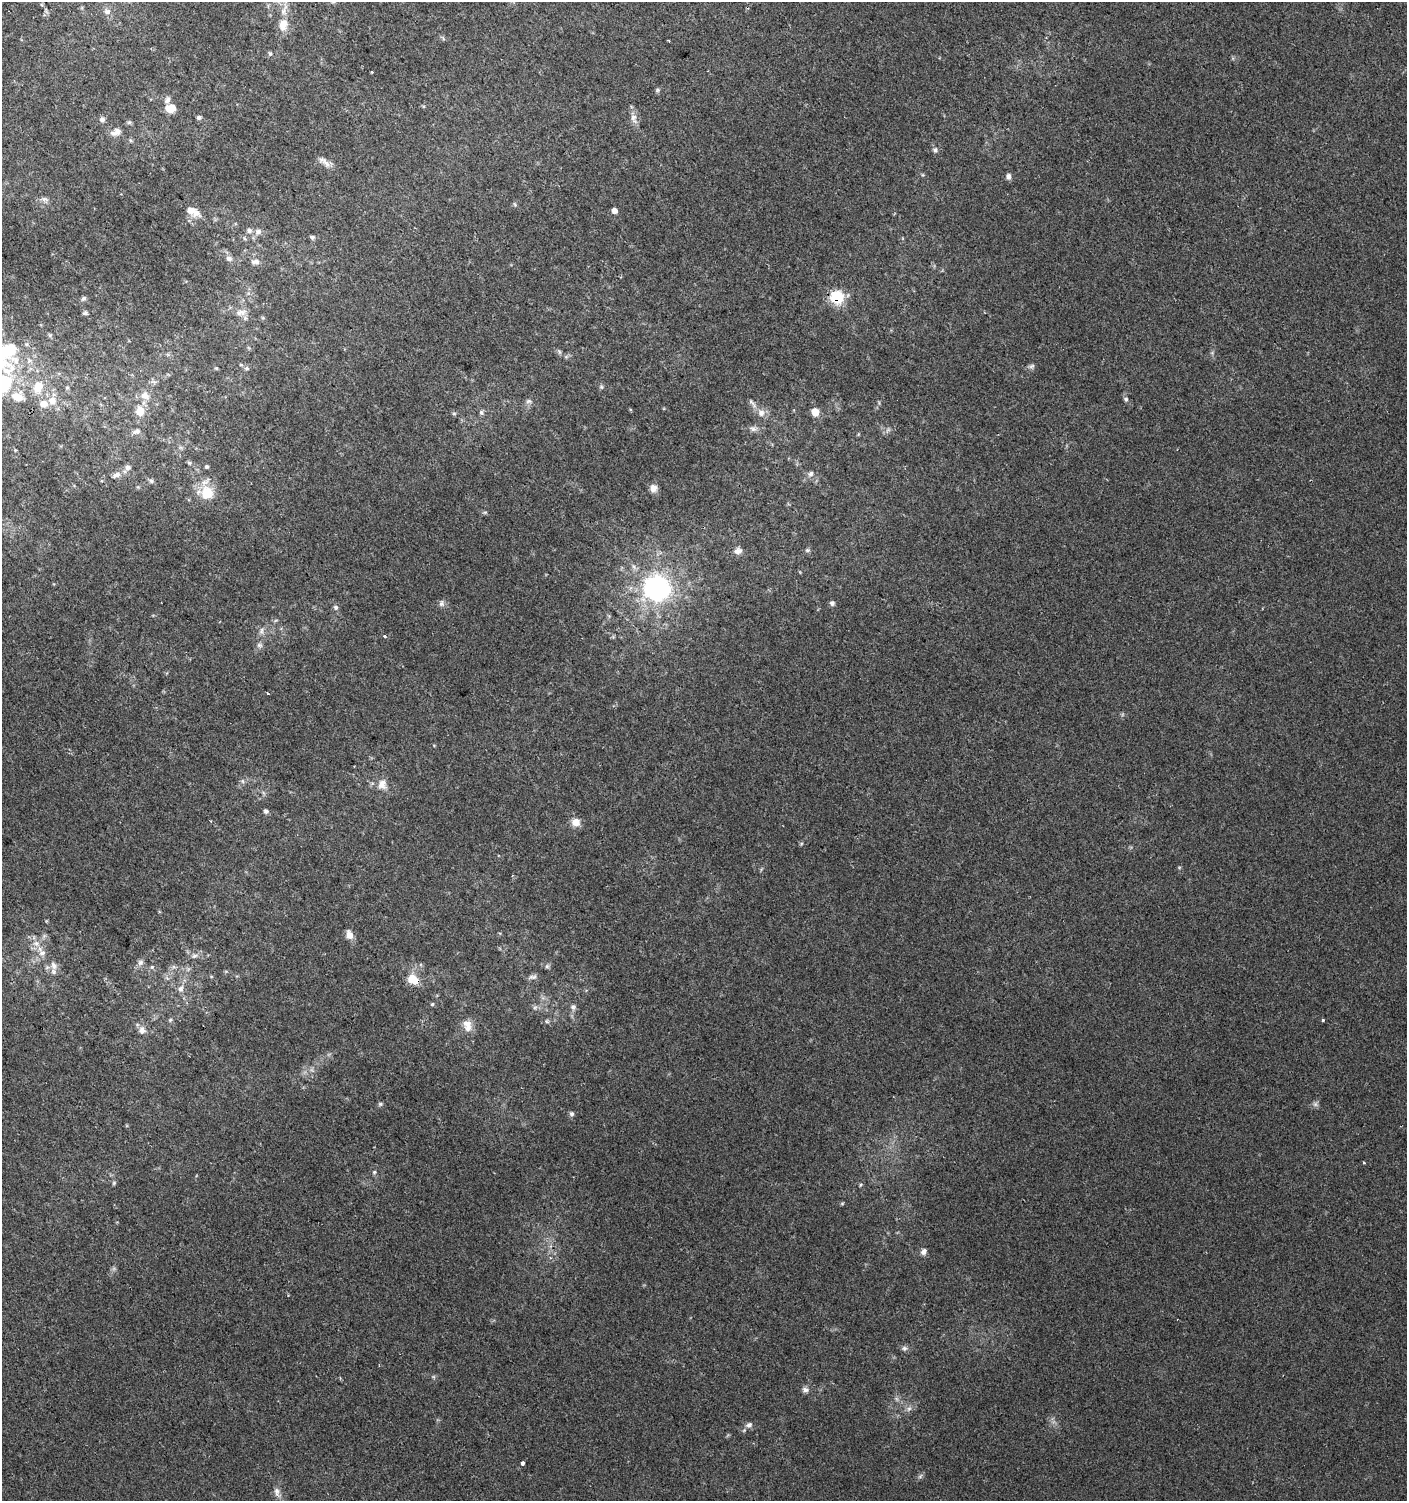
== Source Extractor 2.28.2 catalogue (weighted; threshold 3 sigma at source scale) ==
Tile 11 of 4 x 4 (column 3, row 3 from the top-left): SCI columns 3050-4454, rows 1506-3004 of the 6028 x 6010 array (HDU 1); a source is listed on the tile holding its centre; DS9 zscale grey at full resolution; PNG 1409 x 1503 px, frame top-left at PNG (2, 2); no overlay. Shown black and unused: <1% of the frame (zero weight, under 2 of 3 exposures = <1% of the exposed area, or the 3 px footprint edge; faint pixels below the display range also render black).
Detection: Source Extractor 2.28.2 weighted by HDU 2 'WHT'; one run over the whole footprint, this tile lists its part. Background 0.0255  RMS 0.0047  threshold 0.0212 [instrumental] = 3 sigma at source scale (4.5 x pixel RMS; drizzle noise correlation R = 1.50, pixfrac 1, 0.0396/0.0396 arcsec/px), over >= 5 px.
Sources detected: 111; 1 too faint to see at this stretch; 1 cosmic-ray / hot-pixel residue — not listed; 6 inside a brighter listed object's ellipse — not listed separately; the other 103 listed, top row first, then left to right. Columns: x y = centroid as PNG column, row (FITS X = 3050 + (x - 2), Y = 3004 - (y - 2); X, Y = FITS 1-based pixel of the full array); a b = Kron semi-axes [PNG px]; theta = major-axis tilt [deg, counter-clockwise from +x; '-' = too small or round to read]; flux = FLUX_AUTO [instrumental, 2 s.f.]
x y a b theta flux
107 12 9 7 0 2.1
283 25 19 12 79 6.1
668 40 4 2 - 0.36
270 54 7 4 -53 0.8
657 90 6 5 - 0.75
167 100 9 7 68 1.9
171 108 11 9 20 5.6
199 117 6 5 - 1
633 118 16 8 -80 3.1
102 119 7 6 - 1.5
116 132 15 8 23 3.3
130 140 6 4 -71 0.61
935 150 6 6 - 1.1
323 160 15 9 -35 3
1008 176 7 6 - 1.6
45 200 11 6 -32 1.8
514 204 6 3 -69 0.59
190 210 15 10 -41 4.7
614 211 5 5 - 2.4
258 231 10 8 23 2.3
312 237 6 6 - 1
245 239 6 4 -20 0.66
229 258 8 7 - 1.9
255 262 12 7 9 2.1
837 297 7 6 - 42
83 299 7 6 - 1.1
240 312 15 7 7 3.2
85 313 7 5 14 0.89
8 350 61 25 86 42
559 352 7 5 -60 0.87
1032 366 9 5 27 1.2
216 368 5 4 - 0.52
247 368 7 5 -1 1
38 387 18 12 68 8.3
601 387 6 5 - 0.8
145 396 14 11 -32 4.1
1126 399 7 6 - 0.98
52 401 11 10 - 4.5
529 401 8 6 1 1.3
752 402 16 4 -52 1.6
44 404 9 8 - 4.7
140 411 10 9 - 6.6
481 412 7 6 - 1.1
815 412 9 8 - 4.6
761 413 10 10 - 3
454 414 6 4 0 0.64
753 429 9 6 -15 1.6
137 431 11 6 11 1.8
189 463 6 5 - 0.84
128 467 9 7 -4 1.5
207 467 5 5 - 0.76
811 474 8 6 60 1.6
116 475 13 7 25 2.4
151 481 8 5 -22 1
653 488 9 8 - 3
207 493 16 15 - 11
485 512 6 4 18 0.59
807 550 7 5 1 0.93
738 551 10 8 9 2.5
657 588 10 9 - 270
441 603 9 7 70 1.5
832 603 6 6 - 1.2
336 607 6 6 - 1.1
261 631 10 6 85 1.7
384 636 3 3 - 2.2
259 645 8 6 -15 1.3
268 693 3 3 - 1.5
242 781 6 5 - 1
382 784 14 11 85 4.3
266 811 6 5 - 1.2
576 822 10 10 - 4
349 935 12 8 -71 3.1
36 943 8 7 - 2.5
42 953 10 6 22 2.1
194 956 8 6 16 1.4
140 962 9 7 45 1.8
54 966 13 9 -78 3.2
547 966 6 5 - 0.89
152 967 6 5 - 0.84
533 977 13 6 14 1.6
413 979 15 12 -29 7
181 989 9 7 73 2.1
432 1004 5 4 - 0.59
573 1007 8 7 - 1.5
170 1020 5 5 - 0.79
1323 1020 3 3 - 1.6
467 1025 16 11 -78 4.7
142 1030 10 9 - 2.8
380 1104 6 5 - 0.77
1315 1104 7 6 - 1.3
572 1114 6 6 - 1.1
1364 1162 3 3 - 2
374 1172 5 5 - 0.78
114 1183 6 5 - 0.69
860 1185 5 3 - 0.51
842 1203 6 4 1 0.54
924 1252 8 7 - 1.8
904 1348 7 6 - 1.3
805 1390 8 6 -12 1.8
909 1409 7 5 30 1.3
749 1425 10 7 24 1.9
522 1463 4 3 - 5.3
277 1492 16 7 -71 2.8
Overlapping masked pixels (flux is a lower limit): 2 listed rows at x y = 837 297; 413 979
Isophote crosses this tile's border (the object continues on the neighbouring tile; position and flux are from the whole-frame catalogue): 1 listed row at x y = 8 350